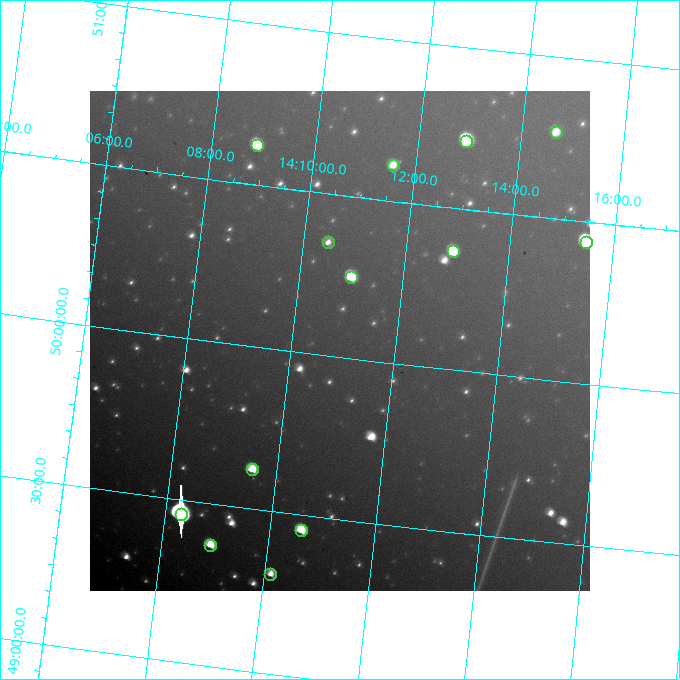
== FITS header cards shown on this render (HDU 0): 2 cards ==
NAXIS1  =                  500
NAXIS2  =                  500

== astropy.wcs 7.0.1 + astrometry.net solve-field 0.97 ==
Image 500 x 500 px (HDU 0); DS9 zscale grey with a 90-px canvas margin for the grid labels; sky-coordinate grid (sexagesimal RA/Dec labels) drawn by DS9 from the SOLVED WCS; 13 Tycho-2 reference stars matched to detected sources circled (green)
Header WCS: none
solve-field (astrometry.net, Tycho-2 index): SOLVED blind (the file carries no WCS)
Solved WCS: RA---TAN-SIP/DEC--TAN-SIP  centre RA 14:10:55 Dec +50:03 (212.73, +50.05 deg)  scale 11.2 arcsec/px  FOV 93.1' x 93.1'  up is -7 deg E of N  parity flipped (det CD > 0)
(file carries no celestial WCS; the grid is the blind solution)
Tycho-2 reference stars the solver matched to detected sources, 13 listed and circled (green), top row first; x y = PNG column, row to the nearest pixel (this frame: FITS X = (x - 90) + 1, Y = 500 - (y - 91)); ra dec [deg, ICRS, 3 dp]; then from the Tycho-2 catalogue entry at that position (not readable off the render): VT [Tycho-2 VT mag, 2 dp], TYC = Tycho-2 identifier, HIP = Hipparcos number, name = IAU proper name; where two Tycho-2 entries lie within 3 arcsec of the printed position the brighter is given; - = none
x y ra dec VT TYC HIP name
556 132 213.665 +50.770 9.93 3471-753-1 - -
466 141 213.235 +50.713 7.81 3471-260-1 69432 -
257 145 212.218 +50.624 8.77 3471-1216-1 69114 -
393 165 212.889 +50.612 10.31 3471-1057-1 - -
328 242 212.618 +50.351 10.47 3471-937-1 - -
586 242 213.868 +50.439 8.63 3478-1337-1 69663 -
453 251 213.228 +50.367 9.07 3471-1157-1 69428 -
351 277 212.749 +50.252 9.83 3471-1253-1 - -
252 469 212.384 +49.624 9.34 3468-464-1 - -
181 514 212.072 +49.458 5.45 3468-1122-1 69068 -
301 530 212.651 +49.454 8.88 3468-444-1 69252 -
210 545 212.230 +49.374 8.94 3468-215-1 - -
270 574 212.530 +49.308 10.05 3468-186-1 - -